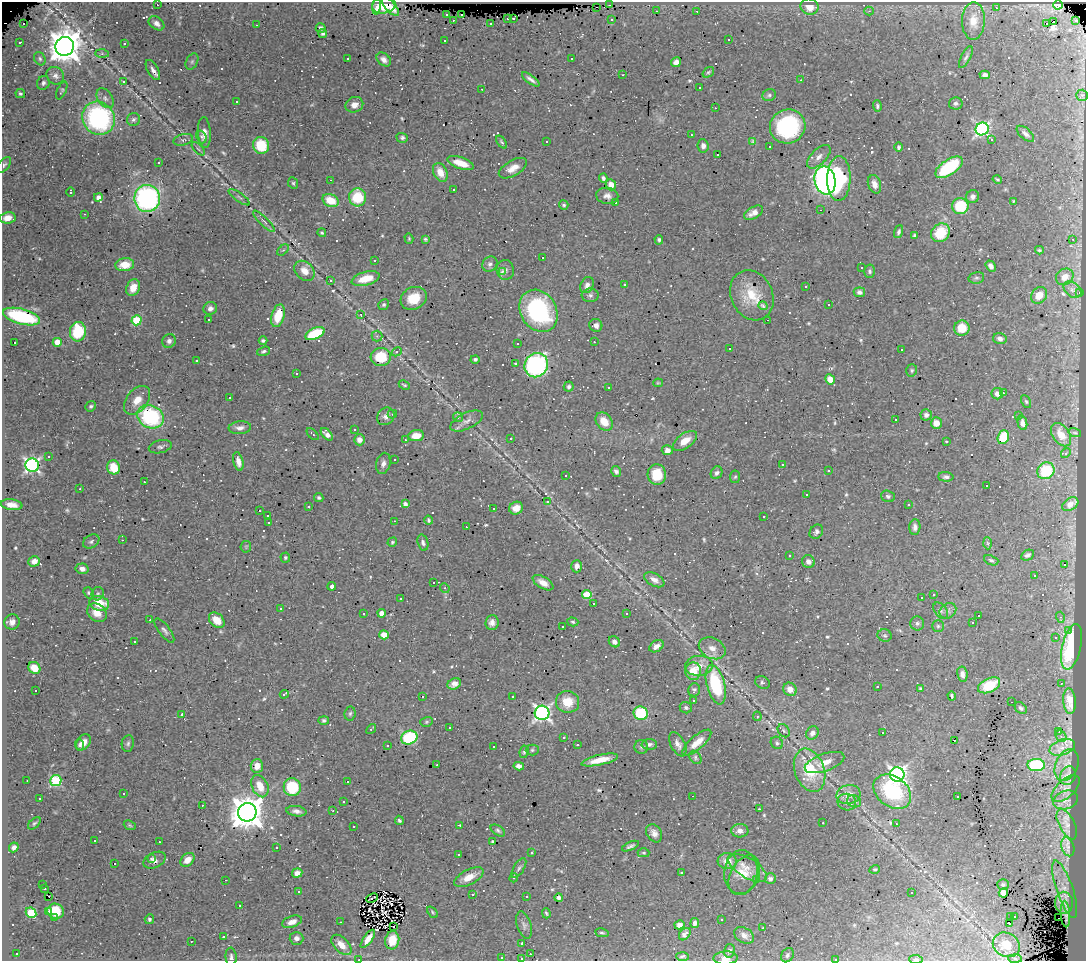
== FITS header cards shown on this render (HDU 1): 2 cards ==
NAXIS1  =                 1084
NAXIS2  =                  959

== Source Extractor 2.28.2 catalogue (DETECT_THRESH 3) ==
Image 1084 x 959 px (HDU 1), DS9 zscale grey, 1 PNG px = 1 image px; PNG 1088 x 963 px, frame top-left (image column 1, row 959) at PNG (2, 2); each listed source drawn as its Kron ellipse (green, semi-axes under 4 px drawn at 4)
Background 0.574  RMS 0.029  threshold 0.0882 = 3 sigma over >= 5 px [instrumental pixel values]
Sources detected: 710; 4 with non-positive FLUX_AUTO (blend fragments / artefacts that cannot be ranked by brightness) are neither listed nor drawn; of the other 706, the 500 brightest by FLUX_AUTO listed and drawn (206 fainter detections omitted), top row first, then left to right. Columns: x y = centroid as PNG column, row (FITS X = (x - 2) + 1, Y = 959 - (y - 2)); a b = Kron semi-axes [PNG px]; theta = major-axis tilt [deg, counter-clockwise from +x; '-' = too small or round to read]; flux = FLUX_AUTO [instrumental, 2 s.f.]
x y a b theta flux
157 5 3 2 - 17
384 5 12 8 10 33
609 5 3 2 - 59
1058 5 5 4 - 64
376 6 8 4 85 14
390 6 12 5 -48 6.6
596 7 3 2 - 5.3
809 7 9 8 - 28
996 8 3 2 - 14
656 11 3 2 - 3.3
697 11 3 2 - 7.7
869 11 4 4 - 2.8
447 14 3 3 - 17
462 15 3 2 - 18
508 18 3 3 - 40
513 18 3 3 - 20
453 20 3 2 - 3.2
611 20 3 3 - 17
1076 20 3 3 - 59
973 21 19 11 89 28
1054 22 3 3 - 2000
24 23 3 3 - 20
156 23 9 6 -36 9.2
491 23 3 3 - 6.7
1047 24 4 3 - 70
256 25 3 2 - 13
321 28 5 4 - 6.1
323 33 4 3 - 4.3
729 39 3 3 - 37
445 40 3 3 - 6.5
20 43 3 3 - 9.1
124 44 3 3 - 5.9
65 46 9 9 - 4000
102 53 7 4 0 3.9
966 57 12 4 63 5.3
347 58 3 3 - 6.9
572 58 3 3 - 6.3
40 59 7 5 -62 4.5
384 59 8 6 -40 9.3
192 62 9 5 63 4.7
676 62 5 5 - 9.9
153 70 11 5 -61 9.6
708 72 6 4 39 3.2
623 75 3 2 - 3
985 75 5 4 - 6.5
55 76 9 8 - 9.9
531 79 10 3 -36 7.3
801 80 3 2 - 3.1
123 81 3 3 - 71
43 83 7 6 - 5.4
699 88 3 3 - 5.4
482 89 3 2 - 5.2
62 90 9 4 67 3.1
20 94 5 4 - 3.5
769 95 7 6 - 4.6
1082 95 6 5 - 3.8
105 98 11 7 -55 8.7
236 101 3 3 - 35
956 103 7 6 - 5.1
354 105 9 7 23 13
877 106 6 4 -87 3.6
715 108 3 2 - 4
99 118 17 16 - 330
133 119 6 6 - 5.6
788 126 18 17 - 200
982 129 7 6 - 460
204 133 15 6 -86 14
1025 134 10 5 -41 8.1
691 135 3 2 - 5.9
201 137 6 5 - 5.4
402 138 6 5 - 4.8
183 140 10 5 13 5.6
992 140 3 3 - 73
546 141 3 3 - 47
753 141 4 3 - 3.1
502 142 7 4 -53 3.4
261 145 8 8 - 70
703 146 7 5 -84 9.4
769 147 3 2 - 5
899 147 5 4 - 3.8
198 149 8 3 -45 3.1
718 154 3 3 - 13
819 157 15 7 45 14
159 163 3 3 - 4.3
461 163 14 5 -19 33
4 165 9 5 49 5.1
949 167 16 7 33 140
513 168 15 7 30 21
440 172 10 7 -65 27
603 178 4 3 - 5.2
839 179 22 11 89 190
997 179 5 4 - 2.8
330 180 3 2 - 69
825 180 14 10 -78 700
293 183 6 5 - 3.5
874 184 9 6 -73 13
611 185 5 5 - 17
454 189 3 2 - 4.4
71 192 5 3 - 4.1
607 196 11 8 -9 12
98 197 4 4 - 13
239 197 12 4 -36 4.3
358 197 9 8 - 76
973 197 6 6 - 8.2
147 198 13 13 - 460
331 200 8 6 -26 44
1013 201 3 3 - 2.8
615 202 3 3 - 990
564 205 5 4 - 3.6
960 206 8 8 - 81
820 210 3 2 - 3.3
754 213 10 5 28 15
84 214 3 2 - 2.7
8 218 8 5 7 22
264 221 15 3 -45 5.4
899 232 7 4 69 4.3
322 233 4 4 - 2.8
940 233 10 8 46 62
915 236 4 4 - 3.7
409 238 5 4 - 2.8
425 239 4 3 - 2.9
1073 239 3 2 - 6.4
659 240 5 4 - 3.7
283 250 7 4 43 3.3
1039 250 4 3 - 2.8
543 258 3 3 - 130
375 261 3 3 - 6.3
490 264 8 7 - 7.3
125 265 9 6 8 37
991 266 6 4 -53 8.9
861 267 3 3 - 58
505 270 10 8 -84 6.2
304 271 11 8 -44 23
870 271 6 5 - 4.5
502 272 4 3 - 3.1
1065 277 9 7 33 17
976 278 8 5 13 4.6
366 279 14 6 16 40
330 281 3 3 - 46
587 285 8 6 64 10
624 285 3 3 - 5.3
806 287 3 3 - 4.1
133 288 8 6 66 25
1072 290 10 7 -38 8.2
859 292 6 5 - 7.1
1080 293 3 2 - 3.2
590 295 8 7 - 6.7
752 295 26 21 -64 54
1039 295 9 7 52 26
414 298 13 11 27 51
384 305 5 5 - 4.2
829 305 3 3 - 16
763 306 4 4 - 4.1
210 308 7 6 - 8.3
538 311 22 18 -58 260
361 314 3 3 - 7.1
278 316 11 6 74 50
22 317 19 7 -15 190
208 319 3 3 - 44
137 320 5 5 - 100
767 320 3 2 - 17
596 325 6 6 - 10
962 328 7 7 - 38
78 332 10 8 84 98
315 334 10 5 25 87
377 336 5 5 - 3
1000 339 7 5 -15 8.8
263 340 4 3 - 3.7
169 341 7 6 - 7.8
14 342 3 3 - 57
57 342 4 4 - 33
594 342 3 2 - 3.2
518 343 3 3 - 2.8
730 349 3 3 - 11
901 349 3 3 - 9.8
264 351 7 4 19 4.1
397 352 5 4 - 3.7
381 357 10 9 - 66
475 359 4 4 - 4.2
197 361 3 3 - 3.8
515 363 3 3 - 18
536 365 12 11 - 350
912 370 6 5 - 3.8
296 374 3 3 - 32
830 379 5 4 - 21
658 383 5 4 - 2.7
404 385 6 3 -25 2.8
569 387 5 5 - 4.9
609 387 3 3 - 5.5
1003 393 3 2 - 16
997 394 6 5 - 11
229 397 3 3 - 36
137 400 16 10 51 27
1026 402 7 4 -62 3.3
91 406 5 5 - 4.1
392 414 5 4 - 2.8
926 415 5 5 - 6.5
386 416 9 8 - 9.2
1019 416 3 3 - 3.6
150 417 13 11 -28 210
458 417 5 5 - 4.2
896 420 3 2 - 8.9
467 421 18 8 25 14
604 421 10 7 -52 28
936 423 6 5 - 17
1022 423 7 4 -78 8.7
240 428 11 6 6 10
354 429 3 3 - 15
1075 433 6 4 -16 2.8
313 434 7 3 -44 3.8
327 434 7 4 -46 11
1061 435 13 8 -54 31
416 436 8 5 6 25
1003 437 7 5 68 82
511 438 3 3 - 8.7
359 440 5 5 - 12
405 440 3 2 - 6.3
685 441 14 7 35 26
946 441 3 3 - 25
160 447 12 6 12 6.3
667 450 6 5 - 9.8
1066 453 5 4 - 2.9
49 456 3 3 - 6.7
394 460 3 3 - 45
238 462 9 5 -76 13
383 463 11 7 77 9.8
782 464 3 3 - 2.9
32 465 7 6 - 520
114 467 7 6 - 45
616 471 5 4 - 5.7
829 471 3 2 - 3.8
1046 471 9 8 - 92
717 473 6 5 - 6.7
566 475 3 3 - 21
657 475 10 9 - 52
735 477 6 5 - 3.4
946 477 7 5 -2 5.6
144 482 3 2 - 3.5
987 486 3 3 - 760
80 489 3 2 - 3.2
806 494 3 3 - 71
888 496 7 5 -19 4.6
319 498 5 4 - 3.5
547 502 3 3 - 12
405 504 4 4 - 8.8
1070 504 9 6 32 18
11 505 11 5 -8 17
908 505 3 3 - 3.3
309 506 3 3 - 4.7
494 508 3 2 - 5.8
516 508 7 6 - 19
259 511 3 2 - 2.8
268 516 3 3 - 3.8
764 516 3 2 - 6.7
429 520 4 3 - 4
394 521 3 2 - 4
269 522 3 2 - 4
466 527 3 3 - 5.9
915 527 8 5 88 8
816 532 8 6 50 6.4
122 540 3 2 - 6
91 541 9 6 32 5.3
392 542 5 4 - 3.3
423 543 8 5 -73 6.2
988 543 6 4 -87 2.8
246 547 6 5 - 2.9
1027 555 7 5 27 5.5
790 556 3 3 - 8.8
285 557 5 5 - 3.8
991 560 7 4 -22 3.9
34 561 6 5 - 14
808 562 6 6 - 13
1064 565 3 3 - 190
577 566 6 5 - 9.7
82 569 7 5 -12 10
1035 576 3 3 - 25
654 580 11 6 -28 12
433 582 3 3 - 240
543 583 11 6 -31 16
332 586 4 4 - 8.7
445 588 5 4 - 3.1
89 593 6 4 -53 3.3
98 594 7 6 - 4.3
587 594 5 4 - 72
933 595 3 3 - 6.3
922 598 3 3 - 23
400 599 3 3 - 5.5
99 603 10 7 -12 52
593 603 3 3 - 130
280 609 3 3 - 4.5
941 611 9 6 -53 6.6
948 611 9 7 35 7.9
97 613 11 8 -41 23
382 613 4 4 - 19
364 614 3 3 - 4
627 614 3 2 - 3
978 615 3 3 - 24
1060 617 5 3 - 2.8
150 620 3 2 - 7.7
217 620 9 6 -45 32
12 622 8 7 - 12
573 622 6 4 -17 2.9
492 623 7 6 - 10
917 623 7 7 - 5.3
973 623 3 3 - 270
938 626 5 5 - 4.1
562 627 3 3 - 5.4
164 630 14 5 -53 7.3
1068 630 3 3 - 8.6
384 635 5 4 - 39
885 635 7 6 - 4
1056 638 3 3 - 17
134 641 3 3 - 56
614 642 6 5 - 7.5
656 646 8 5 32 11
1072 647 23 9 77 140
712 648 14 10 -26 18
699 666 14 10 6 22
34 668 6 5 - 32
693 671 9 8 - 34
962 674 7 5 -80 7.8
762 683 8 6 -32 4.5
1061 683 3 2 - 21
454 684 7 5 24 11
716 685 20 9 -75 150
989 685 12 7 24 65
877 686 3 3 - 3.5
921 688 4 3 - 4.3
790 689 7 6 - 16
694 690 6 5 - 4.2
36 691 3 3 - 42
284 694 4 3 - 3.5
422 696 3 3 - 380
513 696 3 3 - 12
952 696 4 3 - 3.4
693 700 3 3 - 8.3
1069 701 13 6 -85 19
568 702 11 11 - 40
1011 702 3 2 - 5.5
686 708 6 5 - 4.2
1021 708 7 5 -40 4.3
542 713 7 7 - 640
641 713 7 6 - 110
182 714 3 3 - 27
350 714 7 5 84 4.7
757 716 5 4 - 4.1
324 720 5 4 - 4.4
426 722 6 5 - 3
450 728 3 3 - 6.5
371 729 6 4 49 3.5
784 731 7 5 -55 4.1
1059 732 3 2 - 7
812 733 7 6 - 11
883 733 3 2 - 59
1061 736 6 4 -44 4.8
564 737 3 3 - 7.4
409 738 8 7 - 150
954 740 3 2 - 35
83 742 9 6 56 16
128 743 8 6 80 5
697 743 18 6 41 26
777 743 6 5 - 4.4
649 744 7 5 1 6.8
678 744 13 7 -63 11
79 745 5 4 - 6.3
387 745 3 3 - 4.2
577 745 3 2 - 12
493 747 3 3 - 19
641 747 7 6 - 5.1
1062 747 13 7 18 19
532 750 6 5 - 3.6
524 752 6 4 82 4.1
695 757 7 5 -55 4
600 760 19 5 12 32
825 762 21 8 19 27
437 765 3 2 - 3.6
1036 765 8 6 -3 140
1067 765 16 11 67 18
257 766 7 6 - 18
519 766 5 4 - 9.8
810 770 22 14 -70 89
897 775 7 7 - 830
1068 776 9 7 69 11
27 781 3 2 - 2.8
56 781 5 5 - 180
348 781 3 3 - 58
260 786 12 8 -64 34
292 787 9 8 - 120
1066 789 17 9 42 12
892 792 21 15 -37 170
123 794 3 3 - 58
848 795 12 9 14 20
692 796 3 2 - 96
957 797 3 3 - 150
40 798 3 2 - 2.9
1066 800 12 9 19 10
343 801 3 3 - 2.9
854 801 7 6 - 5.2
847 802 9 8 - 9.9
202 805 3 2 - 2.9
759 809 3 2 - 20
296 811 10 5 -8 8.6
333 811 3 2 - 7.4
247 812 9 9 - 4200
399 820 4 3 - 4.8
34 823 7 4 43 3.7
823 823 3 3 - 3.9
896 824 3 2 - 4.7
1067 824 16 7 -63 11
130 825 6 4 -22 2.8
460 825 3 2 - 16
354 826 3 2 - 3.6
498 830 8 4 -33 4.3
740 831 8 6 2 11
654 833 10 7 -58 12
94 840 3 3 - 25
159 842 3 2 - 6.4
492 842 3 3 - 2.9
630 846 9 3 23 5.2
14 847 5 4 - 8.7
276 847 3 3 - 12
1068 847 9 6 -72 6.8
532 853 3 3 - 110
644 853 6 4 -1 2.8
458 855 3 3 - 11
151 858 3 3 - 11
154 860 12 7 26 16
187 860 8 5 42 18
727 861 9 8 - 13
114 864 3 3 - 960
519 868 11 5 59 5.7
747 868 22 9 -31 20
875 869 5 4 - 3
741 872 22 16 83 29
297 873 5 4 - 12
681 873 3 3 - 9.5
744 875 21 14 63 23
469 877 16 7 26 29
514 878 4 4 - 2.9
756 879 3 2 - 4.3
770 879 5 5 - 5.8
225 880 3 2 - 6.2
42 884 3 2 - 4.8
1003 884 6 5 - 4.2
45 889 3 3 - 5.7
1065 889 30 8 -71 22
298 891 3 3 - 5.7
912 893 3 2 - 3.3
1003 893 4 4 - 69
473 894 3 3 - 31
49 896 2 2 - 8.9
526 896 3 3 - 47
372 898 6 2 23 3.3
559 898 4 3 - 4.9
1064 903 11 9 -89 15
240 906 3 3 - 140
55 911 8 7 - 49
49 912 3 3 - 9.5
432 912 6 4 -51 2.9
31 913 6 5 - 100
546 913 5 3 - 3.2
1065 914 13 4 -86 4.8
1010 916 3 3 - 17
1015 916 3 2 - 7
55 917 3 3 - 230
1058 918 3 2 - 7.9
149 919 5 4 - 4.1
721 919 3 3 - 8.4
292 922 10 5 19 14
340 922 3 2 - 9.1
695 923 5 4 - 7.1
1009 923 3 3 - 10
524 925 14 7 -73 7.4
679 925 5 4 - 8.4
394 927 3 3 - 49
763 928 3 3 - 3.9
602 933 7 4 -10 3.3
685 934 7 5 49 7.2
744 935 10 7 -29 12
223 937 3 2 - 14
296 938 7 6 - 8.2
368 939 11 4 54 17
392 940 9 7 77 33
191 941 3 2 - 4.9
522 944 3 3 - 6.7
341 945 12 7 -46 21
1006 945 14 12 -29 34
729 951 7 5 76 6.6
17 954 3 3 - 10
530 954 3 2 - 8.4
787 955 7 6 - 5.7
682 956 6 4 -2 4.5
231 957 9 5 -85 5.8
502 957 3 3 - 6
522 958 3 3 - 5.1
726 958 12 6 1 15
359 959 2 2 - 12
836 959 3 2 - 3.4
916 959 7 4 -3 3.3
1015 959 7 4 -3 3.8
At the frame edge (FLAGS 8, measured only in part): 6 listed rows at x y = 4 165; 522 958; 726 958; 359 959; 836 959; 916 959
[206 fainter detections neither listed nor drawn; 4 non-positive-flux detections neither listed nor drawn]